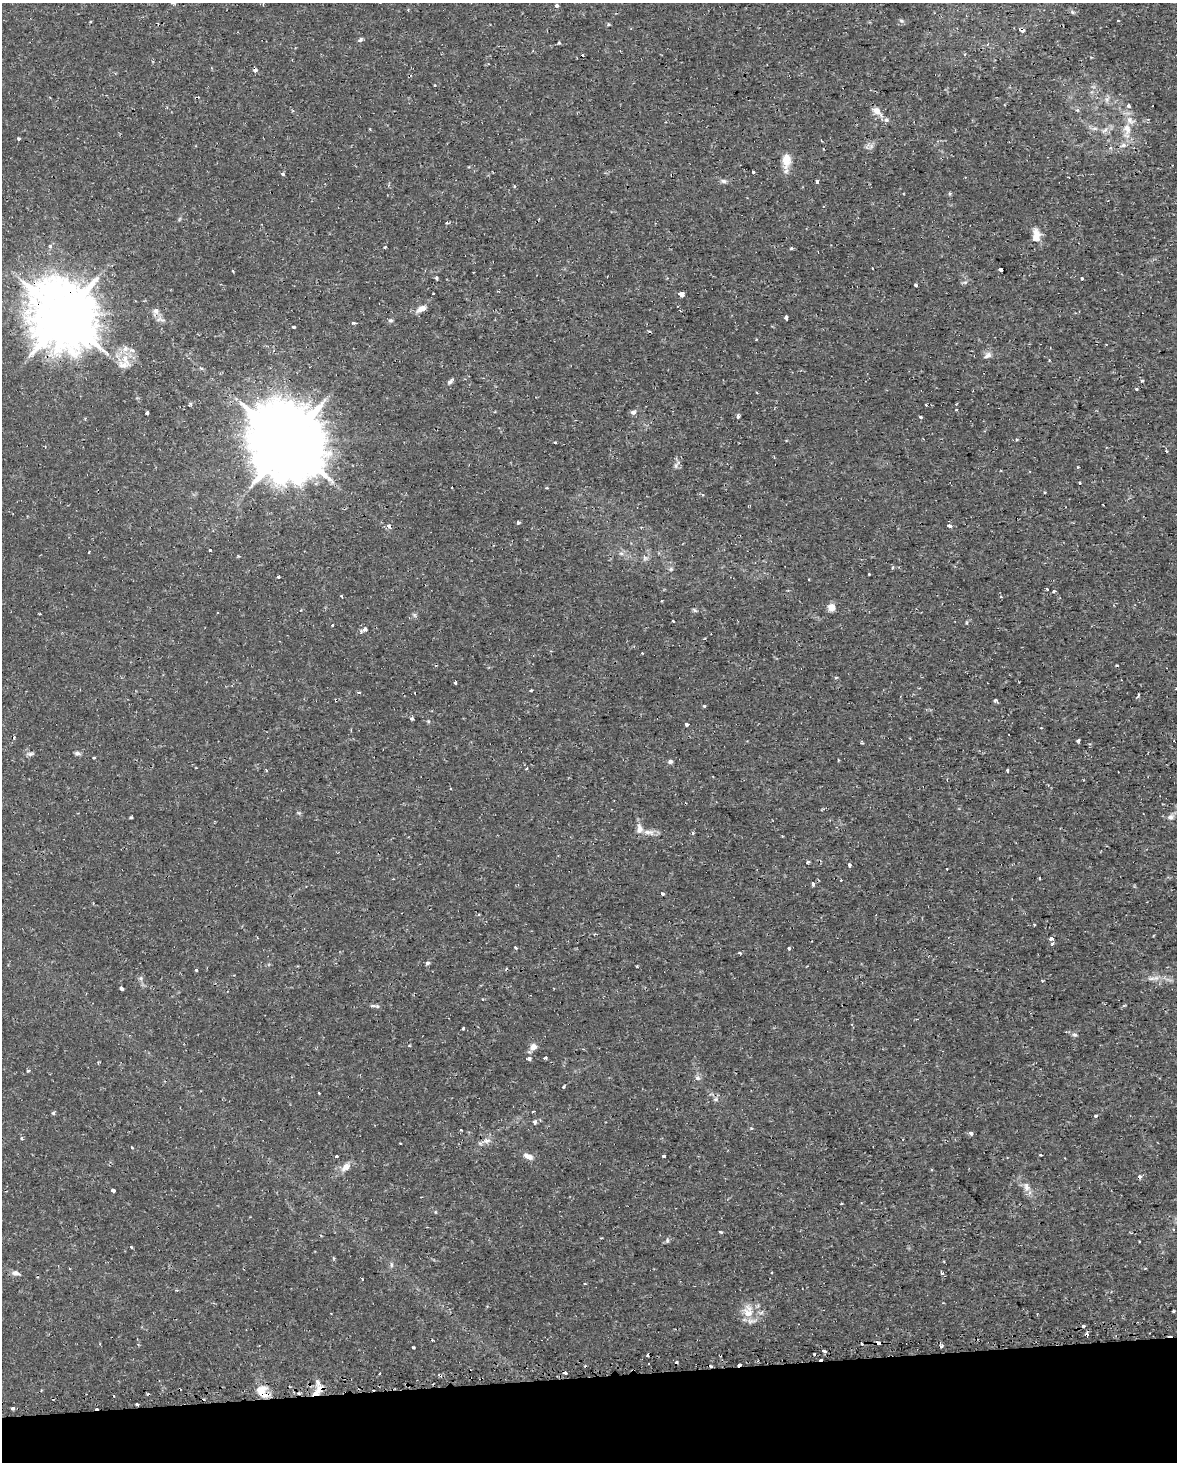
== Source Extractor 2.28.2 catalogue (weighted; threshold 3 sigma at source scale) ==
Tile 10 of 4 x 3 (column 2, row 3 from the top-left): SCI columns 1195-2369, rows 82-1541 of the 4740 x 4499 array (HDU 1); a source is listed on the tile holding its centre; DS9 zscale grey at full resolution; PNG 1179 x 1464 px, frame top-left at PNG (2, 3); no overlay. Shown black and unused: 6% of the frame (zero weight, under 2 of 3 exposures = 3% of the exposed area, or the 3 px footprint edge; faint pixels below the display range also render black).
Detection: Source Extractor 2.28.2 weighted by HDU 2 'WHT'; one run over the whole footprint, this tile lists its part. Background 0.0102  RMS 0.0013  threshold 0.0058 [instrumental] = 3 sigma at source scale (4.5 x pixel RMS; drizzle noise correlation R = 1.50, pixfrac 1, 0.0396/0.0396 arcsec/px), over >= 5 px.
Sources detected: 222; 26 cosmic-ray / hot-pixel residue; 1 long thin detection or spike segment (spike, bleed or trail) — not listed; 8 inside a brighter listed object's ellipse — not listed separately; the other 187 listed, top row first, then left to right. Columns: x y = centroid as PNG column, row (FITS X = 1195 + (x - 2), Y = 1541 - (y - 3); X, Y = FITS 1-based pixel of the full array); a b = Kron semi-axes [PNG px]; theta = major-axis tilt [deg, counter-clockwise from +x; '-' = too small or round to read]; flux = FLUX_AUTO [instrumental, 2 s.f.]
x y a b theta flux
557 6 3 3 - 0.49
1072 12 6 4 -47 0.19
901 21 7 4 -20 0.26
608 24 4 4 - 0.19
1022 30 5 4 - 0.53
361 39 7 4 45 0.23
559 43 4 4 - 0.15
964 54 4 3 - 0.2
435 85 3 3 - 0.21
1107 99 9 6 75 0.47
1128 106 4 3 - 0.45
876 111 8 7 - 1.1
886 120 7 7 - 0.36
1095 128 10 4 0 0.39
1127 128 13 10 -59 1.3
1104 130 11 5 36 0.52
19 139 3 3 - 0.24
1123 145 6 5 - 0.6
870 146 11 6 -12 0.47
1110 148 5 4 - 0.22
786 160 12 8 -88 2.1
468 167 4 2 - 0.1
753 172 3 3 - 0.45
283 174 4 4 - 0.25
724 181 8 5 -2 0.36
817 182 4 4 - 0.66
514 186 4 3 - 0.18
1036 236 16 9 82 1.6
50 246 5 4 - 0.32
385 247 3 3 - 0.17
791 248 4 3 - 0.23
872 268 2 2 - 0.094
1000 270 4 3 - 0.47
233 271 4 3 - 0.12
436 278 4 4 - 0.22
1082 278 3 3 - 0.26
965 282 6 4 18 0.22
916 285 3 3 - 0.32
433 294 3 2 - 0.09
681 294 3 3 - 20
421 309 13 7 28 0.95
156 311 10 8 -85 0.62
64 316 20 19 - 860
786 317 4 3 - 0.52
390 320 6 5 - 0.25
353 323 4 3 - 0.25
293 327 3 3 - 0.3
988 355 11 7 32 0.59
125 359 23 8 -63 1.7
1049 360 4 2 - 0.11
451 381 10 4 43 0.36
1142 381 3 3 - 0.35
1136 389 4 3 - 0.14
190 404 5 4 - 0.18
926 405 3 2 - 0.11
956 410 3 3 - 0.13
633 412 7 6 - 0.42
147 413 4 3 - 0.56
738 416 4 3 - 0.44
921 417 3 3 - 0.2
1016 439 4 3 - 0.17
555 442 3 2 - 0.14
287 443 23 21 -16 1300
45 447 3 2 - 0.099
1166 451 3 3 - 0.18
676 465 7 4 72 0.29
1079 483 3 3 - 0.21
547 488 3 3 - 0.13
1045 492 3 3 - 0.15
518 522 3 3 - 0.29
390 526 4 3 - 0.86
949 526 4 3 - 0.57
621 553 7 4 -1 0.27
238 556 4 3 - 0.12
645 558 8 7 - 0.4
893 568 4 3 - 0.25
671 569 6 4 46 0.21
869 574 3 3 - 0.24
809 580 2 2 - 0.11
1046 589 3 3 - 0.39
1054 591 4 3 - 0.24
1001 597 3 3 - 0.13
661 601 2 2 - 0.11
831 607 5 5 - 2.6
695 610 7 5 -57 0.21
40 614 3 2 - 0.2
414 614 6 4 -19 0.21
673 621 3 2 - 0.11
332 625 3 2 - 0.17
365 629 5 4 - 0.96
642 653 2 2 - 0.092
836 678 5 3 - 0.15
455 683 3 3 - 0.22
531 690 3 2 - 0.12
359 692 5 3 - 0.17
415 693 3 2 - 0.071
1138 695 4 3 - 0.22
995 701 4 4 - 0.3
704 706 4 4 - 0.17
411 718 4 4 - 0.26
428 721 5 3 - 0.16
686 724 4 3 - 0.47
1078 741 4 3 - 0.22
862 743 4 3 - 0.14
77 753 7 5 0 0.31
30 754 10 5 2 0.34
94 758 3 3 - 0.25
838 760 4 2 - 0.1
670 761 5 5 - 0.38
526 769 4 2 - 0.14
1008 770 4 3 - 0.42
1083 780 3 2 - 0.1
299 813 6 4 -43 0.18
131 817 4 3 - 0.16
1171 817 10 7 28 0.57
649 832 17 7 -7 0.94
808 862 3 3 - 0.26
849 865 3 3 - 0.51
813 884 4 3 - 0.61
662 894 3 3 - 0.31
1034 925 3 2 - 0.13
1051 938 5 4 - 0.4
516 948 3 3 - 0.18
789 948 3 3 - 0.33
740 953 4 3 - 0.23
427 963 5 4 - 0.34
637 966 2 2 - 0.14
196 970 4 4 - 0.16
141 978 6 6 - 0.28
1151 978 14 4 -3 0.58
121 988 4 3 - 0.54
483 999 3 3 - 0.12
373 1006 11 4 0 0.3
463 1028 3 2 - 0.16
1074 1035 8 4 -1 0.24
533 1047 9 8 - 0.74
545 1058 4 3 - 0.25
529 1059 4 3 - 0.45
28 1071 4 4 - 0.16
697 1078 7 7 - 0.4
563 1087 3 2 - 0.19
319 1093 3 3 - 0.19
716 1099 6 5 - 0.3
533 1111 3 2 - 0.15
53 1113 5 4 - 0.17
1096 1116 3 3 - 0.43
535 1122 6 5 - 0.33
461 1130 3 3 - 0.13
971 1133 4 3 - 1
22 1138 5 4 - 0.16
486 1141 13 7 12 0.73
400 1143 3 2 - 0.088
132 1147 4 3 - 0.15
1040 1155 3 2 - 0.16
336 1156 3 3 - 0.28
528 1156 14 7 -24 0.8
664 1156 3 3 - 0.34
346 1167 12 8 42 1.1
1139 1177 4 3 - 0.63
1027 1187 13 8 -82 0.81
113 1190 4 3 - 0.62
720 1232 4 3 - 0.14
601 1238 3 3 - 0.12
667 1240 7 5 71 0.25
1139 1242 3 3 - 0.5
131 1247 3 3 - 0.29
334 1258 5 3 - 0.14
391 1265 8 4 -82 0.25
15 1273 8 6 -11 0.64
941 1273 3 3 - 0.3
362 1279 3 3 - 0.12
585 1284 4 2 - 0.092
177 1291 4 3 - 0.15
1173 1311 3 2 - 0.15
748 1313 16 13 -48 2
1087 1334 4 3 - 0.68
878 1343 5 4 - 0.45
413 1347 3 3 - 0.18
824 1351 4 2 - 0.25
647 1355 4 2 - 0.16
711 1366 3 3 - 0.51
565 1373 4 3 - 0.41
440 1375 3 3 - 0.54
320 1389 13 10 26 1.3
262 1391 19 12 -44 1.9
137 1404 3 2 - 0.17
13 1408 4 3 - 0.7
Overlapping masked pixels (flux is a lower limit): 11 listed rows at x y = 1022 30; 64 316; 390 526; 1139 1177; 1087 1334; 878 1343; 711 1366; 565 1373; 440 1375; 320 1389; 262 1391
Unlisted compact peaks at least as high as the median listed source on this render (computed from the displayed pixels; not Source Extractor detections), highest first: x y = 278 577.